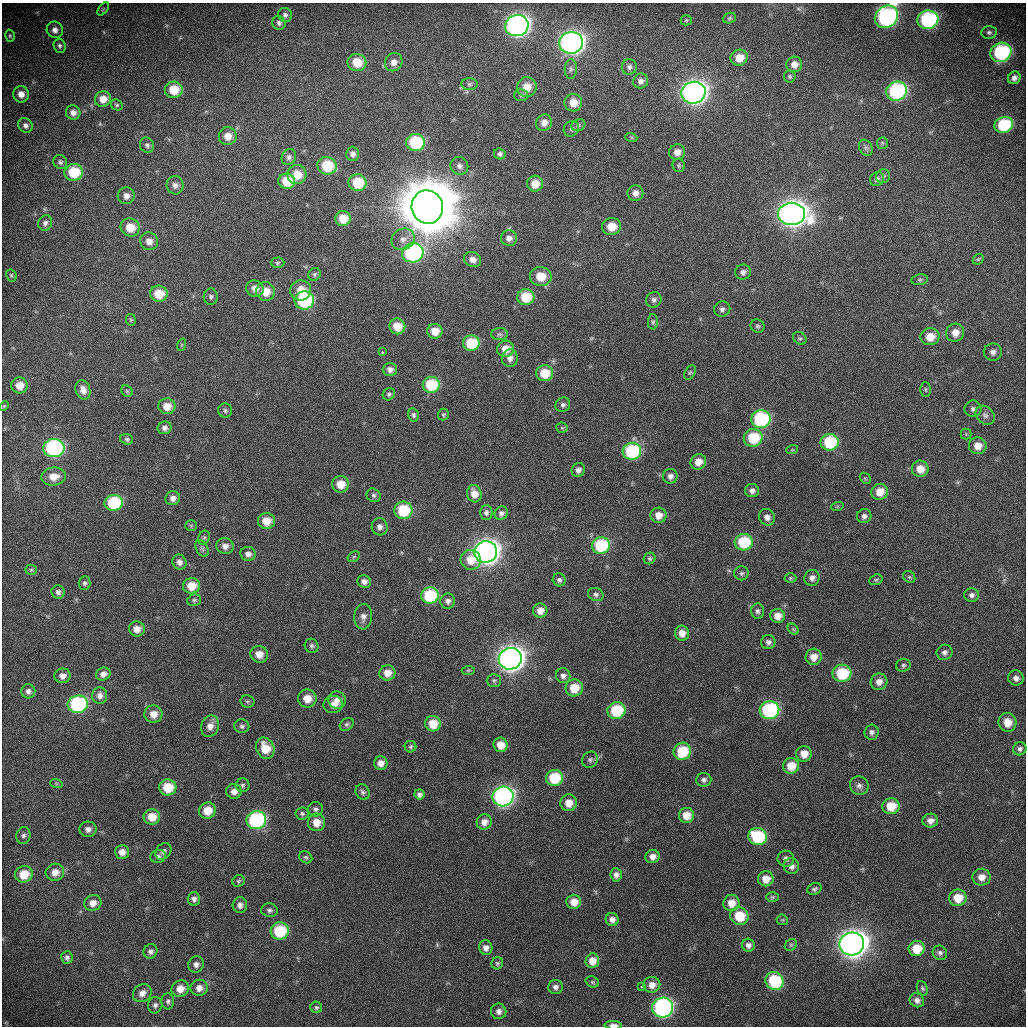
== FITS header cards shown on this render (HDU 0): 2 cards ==
NAXIS1  =                 1024 / length of data axis 1
NAXIS2  =                 1024 / length of data axis 2

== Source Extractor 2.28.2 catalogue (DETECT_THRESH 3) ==
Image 1024 x 1024 px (HDU 0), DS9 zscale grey, 1 PNG px = 1 image px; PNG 1028 x 1028 px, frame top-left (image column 1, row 1024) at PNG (2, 3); each listed source drawn as its Kron ellipse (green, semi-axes under 4 px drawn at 4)
Background 1240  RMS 5.5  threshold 16.5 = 3 sigma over >= 5 px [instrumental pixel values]
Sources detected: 309; all 309 listed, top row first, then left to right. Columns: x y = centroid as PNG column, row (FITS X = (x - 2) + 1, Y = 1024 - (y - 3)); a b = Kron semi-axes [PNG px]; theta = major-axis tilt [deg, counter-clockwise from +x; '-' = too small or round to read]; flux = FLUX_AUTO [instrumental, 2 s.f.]
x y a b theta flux
103 9 7 4 53 4.6e+02
285 15 7 7 - 1.2e+03
886 17 12 10 42 8.0e+04
729 18 7 5 21 6.5e+02
686 20 5 5 - 4.4e+02
928 20 10 9 - 4.6e+04
279 23 7 6 - 1.0e+03
517 26 12 10 12 1.9e+05
55 30 8 8 - 2.0e+03
989 32 7 6 - 9.1e+02
10 36 6 4 -76 5.8e+02
571 43 12 10 12 2.1e+05
60 46 7 6 - 9.9e+02
1001 52 11 9 28 3.8e+04
739 58 8 8 - 5.0e+03
357 62 9 8 - 7.4e+03
394 62 9 8 - 2.7e+03
794 64 8 8 - 2.8e+03
629 67 8 7 - 1.2e+03
571 69 10 6 89 1.2e+03
790 76 6 6 - 6.7e+02
1014 78 6 6 - 1.5e+03
641 81 8 7 - 1.8e+03
469 84 8 6 2 9.7e+02
527 87 10 9 - 5.3e+03
174 90 9 8 - 8.8e+03
897 91 10 9 - 5.2e+04
693 93 12 11 - 2.5e+05
21 94 8 7 - 3.1e+03
521 95 7 6 - 8.8e+02
103 99 8 8 - 4.4e+03
573 103 9 9 - 5.1e+03
117 105 6 5 - 6.2e+02
73 113 7 7 - 2.2e+03
544 123 8 7 - 2.7e+03
25 125 8 6 -52 1.4e+03
578 125 7 5 23 8.9e+02
1004 125 9 8 - 2.1e+04
571 129 8 7 - 1.1e+03
228 136 9 9 - 4.3e+03
631 137 6 4 -18 5.4e+02
415 143 9 8 - 2.3e+04
882 143 6 5 - 6.1e+02
147 145 8 7 - 1.1e+03
866 148 8 6 -62 9.8e+02
677 152 8 7 - 2.9e+03
353 154 7 6 - 1.5e+03
500 154 6 5 - 1.0e+03
289 157 8 7 - 1.1e+03
60 162 7 6 - 9.4e+02
679 165 7 6 - 6.6e+02
327 166 10 8 -18 1.4e+04
459 166 9 8 - 1.5e+03
74 172 9 8 - 1.5e+04
297 175 9 9 - 6.5e+03
883 176 7 7 - 8.8e+02
877 179 7 6 - 1.2e+03
287 181 8 7 - 9.1e+03
358 183 9 8 - 1.3e+04
535 184 8 8 - 5.5e+03
175 185 9 8 - 1.9e+03
635 193 8 8 - 2.6e+03
126 196 8 8 - 2.3e+03
427 207 17 15 -76 2.9e+06
792 214 13 11 0 3.7e+05
343 219 7 7 - 6.8e+03
45 223 8 7 - 1.2e+03
130 227 10 9 - 6.5e+03
611 227 9 8 - 6.5e+03
509 238 8 8 - 2.0e+03
403 239 12 10 30 2.9e+03
149 241 9 8 - 2.9e+03
413 253 11 9 15 6.6e+04
978 259 6 5 - 5.5e+02
472 260 9 7 -25 2.3e+03
277 263 7 5 1 7.5e+02
743 272 8 7 - 1.6e+03
315 274 6 5 - 7.8e+02
11 275 6 5 - 6.1e+02
541 276 11 9 -5 6.6e+03
920 280 8 5 10 7.4e+02
255 289 9 8 - 2.8e+03
301 290 10 10 - 5.8e+03
266 291 9 9 - 6.1e+03
159 294 9 8 - 8.1e+03
211 297 8 7 - 1.0e+03
526 297 8 8 - 1.1e+04
304 300 9 9 - 3.7e+04
654 300 8 7 - 1.3e+03
722 309 8 7 - 1.3e+03
131 320 6 5 - 4.8e+02
653 322 8 5 89 7.1e+02
397 326 8 7 - 6.3e+03
757 326 7 6 - 8.4e+02
435 331 8 7 - 5.1e+03
955 333 9 9 - 4.0e+03
499 334 8 6 2 1.0e+03
930 337 9 8 - 6.0e+03
800 338 7 6 - 7.0e+02
471 343 8 8 - 1.4e+04
181 345 6 4 71 4.4e+02
506 349 8 8 - 4.4e+03
382 352 3 2 - 6.6e+02
993 352 9 8 - 2.0e+03
510 358 8 8 - 2.1e+03
390 369 7 6 - 1.6e+03
690 372 8 5 62 7.0e+02
545 373 8 8 - 9.2e+03
19 385 8 8 - 4.6e+03
431 385 8 8 - 1.6e+04
925 389 7 5 -89 7.1e+02
83 390 10 7 -73 2.5e+03
127 391 6 5 - 6.0e+02
389 394 6 5 - 7.3e+02
563 405 8 7 - 1.1e+03
4 406 5 4 - 3.9e+02
167 406 8 8 - 4.9e+03
973 409 8 8 - 1.4e+03
225 410 7 7 - 9.4e+02
443 414 6 5 - 5.5e+02
413 415 7 5 -77 9.3e+02
985 415 10 8 -44 1.8e+03
761 419 9 9 - 4.0e+04
165 428 7 6 - 1.5e+03
562 428 5 5 - 5.0e+02
966 434 5 5 - 5.9e+02
753 438 9 8 - 1.5e+04
127 439 6 5 - 7.5e+02
830 442 9 8 - 2.1e+04
978 446 9 8 - 4.2e+03
54 448 10 9 - 6.2e+04
792 450 6 3 18 4.1e+02
632 451 9 8 - 3.3e+04
698 462 8 7 - 3.9e+03
920 469 8 8 - 4.6e+03
578 470 7 6 - 1.5e+03
670 476 7 7 - 1.6e+03
53 477 12 9 7 4.4e+03
865 478 6 4 -43 5.1e+02
340 484 8 8 - 6.2e+03
752 491 7 6 - 1.5e+03
880 492 8 8 - 5.2e+03
474 494 9 7 -74 3.5e+03
374 495 7 6 - 9.6e+02
173 498 7 7 - 2.0e+03
114 503 9 8 - 2.1e+04
837 507 6 4 19 4.1e+02
403 510 9 8 - 1.8e+04
486 512 7 6 - 1.1e+03
501 513 7 6 - 1.2e+03
658 515 8 7 - 3.4e+03
864 516 7 7 - 1.4e+03
767 517 8 8 - 2.0e+03
266 521 8 8 - 5.9e+03
191 526 6 5 - 5.3e+02
380 527 9 8 - 1.8e+03
204 538 7 5 67 8.2e+02
744 542 9 8 - 1.8e+04
601 545 9 8 - 2.7e+04
225 546 9 8 - 2.3e+03
202 549 9 5 -62 1.1e+03
486 552 11 10 - 3.1e+05
248 554 7 7 - 1.9e+03
354 557 6 5 - 5.4e+02
650 558 6 5 - 7.1e+02
471 560 10 9 - 5.6e+03
179 562 8 7 - 1.8e+03
31 570 5 5 - 5.4e+02
741 573 7 7 - 8.3e+02
909 577 7 5 -43 6.7e+02
790 578 6 5 - 5.7e+02
812 578 8 7 - 1.8e+03
559 580 7 6 - 1.0e+03
876 580 7 5 20 6.6e+02
364 581 7 6 - 1.8e+03
85 583 7 6 - 8.1e+02
191 586 8 8 - 6.6e+03
58 592 7 6 - 1.2e+03
596 594 8 6 -22 1.1e+03
971 595 7 6 - 1.4e+03
430 596 9 8 - 2.5e+04
194 600 7 5 16 7.9e+02
448 601 7 7 - 1.5e+03
540 611 7 7 - 2.8e+03
757 611 7 6 - 1.1e+03
778 616 7 7 - 3.5e+03
363 617 13 9 87 2.4e+03
137 629 8 7 - 3.2e+03
793 629 6 4 -45 5.8e+02
682 633 7 7 - 3.1e+03
768 642 7 7 - 1.3e+03
312 646 7 6 - 9.6e+02
944 652 8 7 - 1.5e+03
259 654 9 8 - 4.0e+03
814 657 8 8 - 3.7e+03
510 659 11 10 - 3.4e+05
903 665 7 6 - 8.7e+02
468 670 6 4 7 5.1e+02
387 673 8 7 - 4.1e+03
842 673 9 8 - 1.7e+04
103 674 7 6 - 2.0e+03
63 676 8 7 - 2.0e+03
563 676 7 7 - 1.5e+03
1016 678 8 7 - 1.9e+03
494 680 7 6 - 8.4e+02
879 682 8 8 - 2.8e+03
574 688 9 8 - 7.8e+03
28 691 7 7 - 1.5e+03
100 696 8 7 - 2.0e+03
307 698 9 9 - 5.3e+03
337 700 9 8 - 2.5e+03
248 701 7 6 - 7.6e+02
78 704 10 8 13 4.9e+04
333 704 9 8 - 3.2e+03
769 710 10 9 - 4.8e+04
616 711 9 8 - 1.8e+04
153 714 9 8 - 4.0e+03
1007 722 9 9 - 5.5e+03
347 724 8 6 35 8.8e+02
433 724 8 7 - 7.4e+03
210 726 11 9 68 2.9e+03
242 726 7 7 - 1.1e+03
872 732 7 7 - 1.2e+03
501 745 7 7 - 4.8e+03
411 747 6 5 - 6.8e+02
265 748 11 9 -65 8.5e+03
1020 749 7 6 - 1.1e+03
682 751 9 8 - 1.5e+04
804 754 8 7 - 4.3e+03
590 760 8 7 - 1.1e+03
381 763 7 7 - 2.7e+03
791 766 8 7 - 6.2e+03
554 778 8 8 - 1.6e+04
704 780 7 7 - 1.2e+03
56 783 6 4 -19 4.5e+02
242 785 7 7 - 8.5e+02
859 786 9 9 - 1.6e+03
168 787 8 8 - 9.7e+03
234 791 8 7 - 2.4e+03
363 792 8 6 -57 9.9e+02
419 794 5 5 - 1.3e+03
503 796 10 10 - 1.3e+05
569 803 8 8 - 4.2e+03
891 806 8 8 - 8.1e+03
315 809 7 7 - 1.1e+03
207 811 8 8 - 6.4e+03
302 813 6 6 - 8.2e+02
687 815 7 7 - 4.9e+03
152 817 8 8 - 5.7e+03
256 820 10 9 - 5.1e+04
930 821 7 7 - 2.2e+03
316 822 9 8 - 5.0e+03
484 822 8 7 - 2.7e+03
88 829 8 7 - 1.9e+03
23 835 8 7 - 1.2e+03
758 837 9 8 - 2.3e+04
163 851 9 7 52 1.4e+03
122 852 7 7 - 2.9e+03
158 856 8 6 12 1.1e+03
306 857 7 5 -34 7.1e+02
652 857 7 6 - 2.4e+03
786 859 8 8 - 1.3e+03
791 866 8 7 - 1.8e+03
55 872 9 8 - 3.5e+03
24 874 9 8 - 7.5e+03
616 875 6 5 - 1.5e+03
982 877 9 8 - 3.2e+03
766 879 8 7 - 3.7e+03
238 881 6 6 - 6.6e+02
814 889 7 5 21 8.6e+02
772 897 6 5 - 6.0e+02
958 898 9 8 - 7.0e+03
194 899 6 6 - 1.5e+03
574 902 7 7 - 3.8e+03
93 903 8 8 - 3.3e+03
731 903 8 8 - 4.2e+03
240 905 8 7 - 1.8e+03
269 910 8 7 - 1.1e+03
739 916 9 8 - 1.1e+04
612 920 6 6 - 1.7e+03
782 920 6 5 - 4.8e+02
280 931 9 8 - 1.9e+04
852 944 12 11 - 4.5e+05
748 945 6 6 - 1.4e+03
791 945 6 5 - 6.0e+02
486 948 7 6 - 1.9e+03
917 949 8 7 - 8.1e+03
150 951 7 7 - 1.4e+03
940 953 7 7 - 1.1e+03
67 958 6 5 - 1.1e+03
592 961 7 7 - 3.7e+03
497 963 6 5 - 6.9e+02
196 964 8 7 - 1.6e+03
774 981 9 8 - 2.2e+04
592 982 7 5 -21 6.2e+02
652 985 8 8 - 2.9e+03
641 986 3 2 - 5.9e+02
555 987 7 7 - 1.4e+03
199 988 8 8 - 2.8e+03
922 988 7 5 -69 6.7e+02
180 989 9 8 - 4.0e+03
142 993 10 8 39 2.3e+03
917 1000 7 6 - 1.8e+03
168 1001 8 6 -88 9.7e+02
155 1005 8 7 - 1.2e+03
316 1007 6 5 - 6.9e+02
663 1008 10 10 - 1.0e+05
499 1011 8 7 - 1.8e+03
613 1025 9 3 -2 1.8e+03
At the frame edge (FLAGS 8, measured only in part): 2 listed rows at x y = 886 17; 613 1025